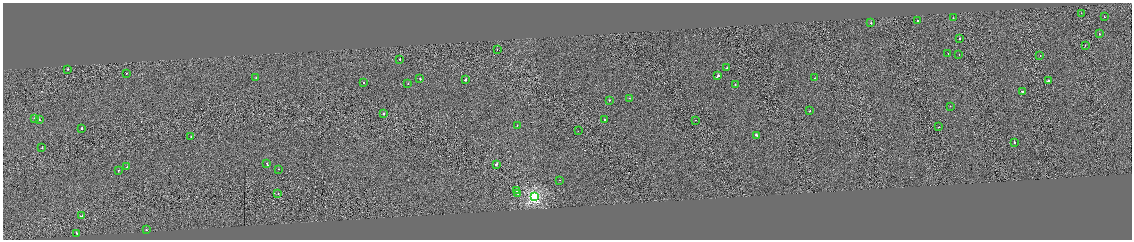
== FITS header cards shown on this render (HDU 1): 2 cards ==
NAXIS1  =                 2259
NAXIS2  =                  475

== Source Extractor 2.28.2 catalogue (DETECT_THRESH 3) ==
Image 2259 x 475 px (HDU 1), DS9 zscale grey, zoomed out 1/2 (1 PNG px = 2 x 2 image px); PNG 1134 x 242 px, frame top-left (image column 2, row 474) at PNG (3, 3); each listed source drawn as its Kron ellipse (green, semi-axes under 4 px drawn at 4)
Background -16.7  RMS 7.5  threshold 22.6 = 3 sigma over >= 5 px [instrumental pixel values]
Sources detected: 63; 7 cannot appear on this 1/2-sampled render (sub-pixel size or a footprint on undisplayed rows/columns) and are neither listed nor drawn; the other 56 listed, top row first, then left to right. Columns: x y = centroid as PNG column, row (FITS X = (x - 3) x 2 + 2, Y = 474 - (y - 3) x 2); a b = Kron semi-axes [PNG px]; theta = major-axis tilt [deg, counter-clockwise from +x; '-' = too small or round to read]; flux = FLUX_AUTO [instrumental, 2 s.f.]
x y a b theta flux
1081 13 2 1 - 1700
1104 17 2 2 - 3400
953 18 2 2 - 4400
918 21 2 1 - 1800
871 23 2 2 - 11000
1099 34 2 2 - 3100
959 38 2 2 - 4700
1085 45 2 1 - 1300
497 49 2 1 - 6300
948 53 2 1 - 3000
959 54 2 1 - 4400
1040 55 2 1 - 1200
400 59 2 1 - 7500
727 68 2 1 - 2600
68 69 2 2 - 6200
126 73 2 2 - 3400
718 76 3 2 - 12000
256 78 2 2 - 1400
815 78 2 1 - 2800
420 79 2 2 - 4800
466 80 3 2 - 12000
1048 81 2 2 - 13000
364 82 2 2 - 2200
408 84 2 2 - 3900
735 84 2 2 - 9600
1023 91 2 2 - 19000
629 98 2 1 - 1400
609 100 2 2 - 3400
950 106 2 1 - 1400
810 111 2 2 - 6500
384 114 2 2 - 5900
34 118 2 2 - 14000
39 120 2 2 - 9700
604 120 2 2 - 3100
695 120 2 1 - 1800
517 125 2 2 - 2200
939 127 2 1 - 2600
82 129 2 2 - 16000
578 131 2 1 - 2500
757 135 3 2 - 11000
191 136 2 1 - 4600
1014 142 2 2 - 12000
42 148 2 1 - 1800
267 164 3 2 - 6600
496 164 3 2 - 34000
127 167 2 2 - 6300
278 169 2 1 - 2300
118 170 2 2 - 3800
560 180 2 1 - 1400
516 190 3 2 - 19000
278 193 2 1 - 1700
518 193 2 2 - 13000
534 197 4 4 - 210000
82 216 2 2 - 8000
146 230 2 2 - 7500
77 233 4 2 - 15000
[7 sub-pixel or undisplayed-footprint detections neither listed nor drawn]